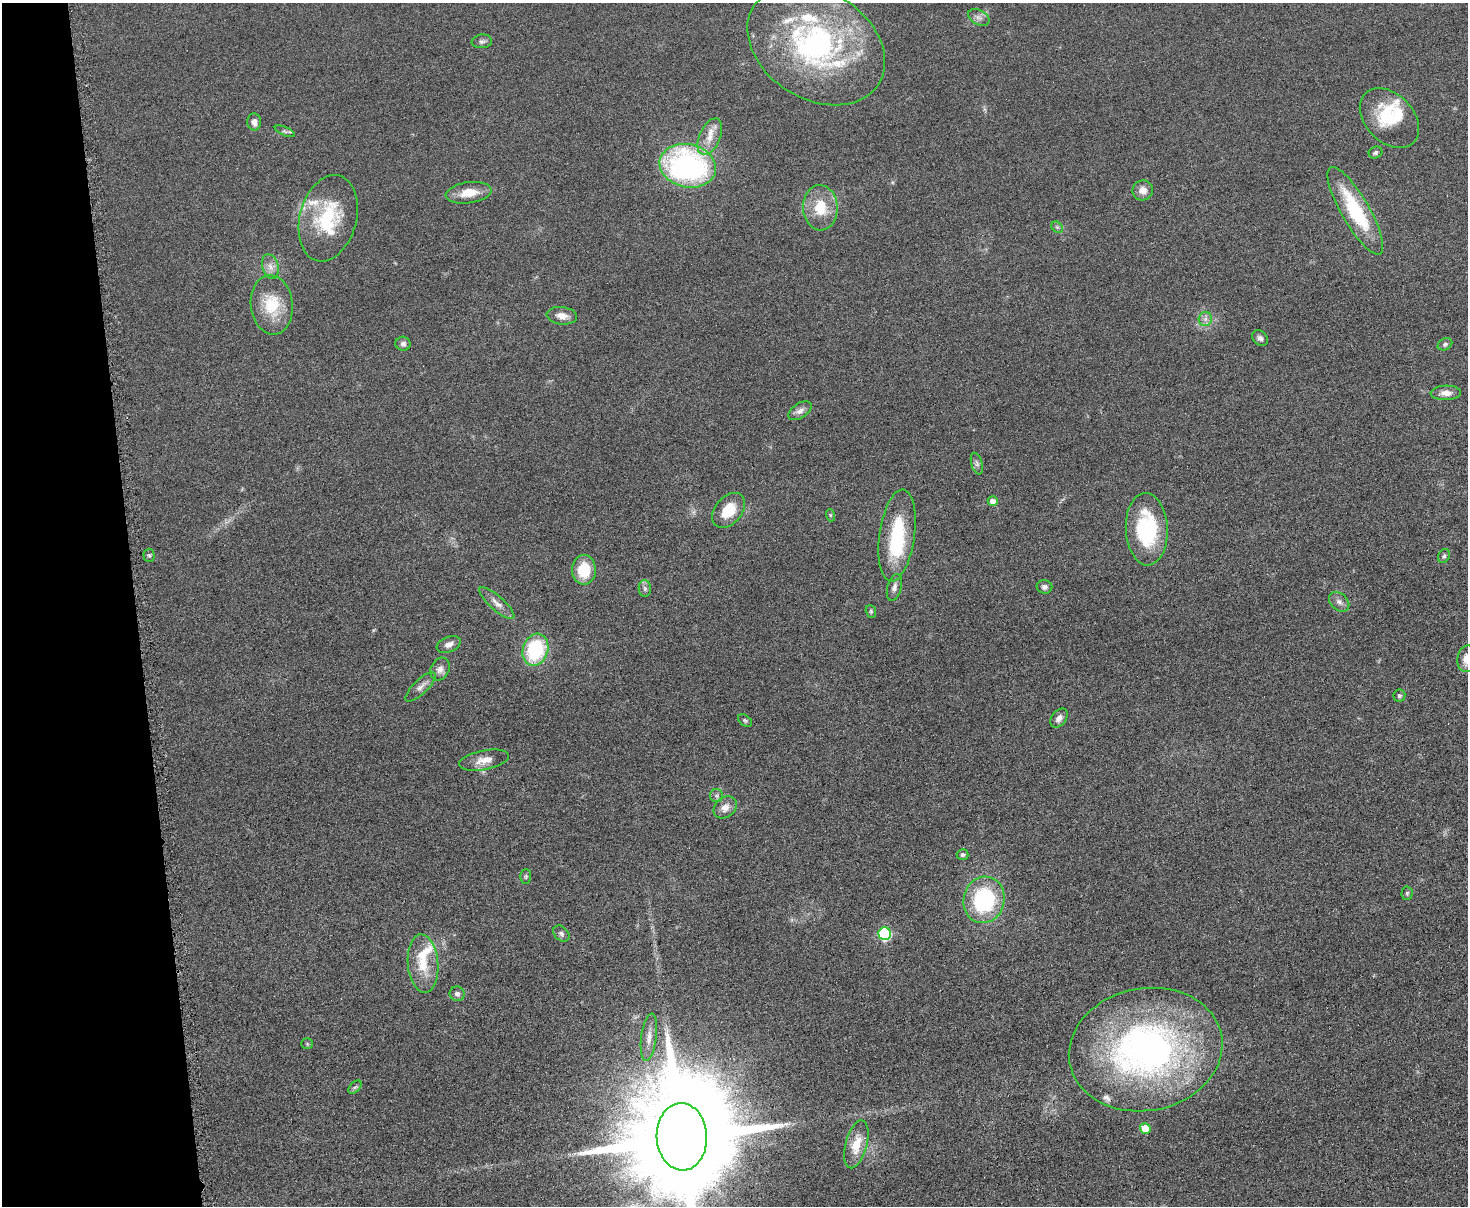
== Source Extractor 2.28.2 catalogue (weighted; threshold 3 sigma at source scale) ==
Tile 4 of 3 x 4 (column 1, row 2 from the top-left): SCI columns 145-1610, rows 2410-3613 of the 4798 x 4820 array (HDU 1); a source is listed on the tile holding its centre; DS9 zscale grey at full resolution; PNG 1470 x 1208 px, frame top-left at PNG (2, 3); each listed source drawn as its Kron ellipse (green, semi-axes under 4 px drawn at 4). Shown black and unused: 9% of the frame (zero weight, under 4 of 8 exposures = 1% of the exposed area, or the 3 px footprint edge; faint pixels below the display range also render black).
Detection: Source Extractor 2.28.2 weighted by HDU 2 'WHT'; one run over the whole footprint, this tile lists its part. Background 0.0578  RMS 0.0079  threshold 0.0323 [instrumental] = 3 sigma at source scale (4.09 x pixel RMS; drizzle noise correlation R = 1.36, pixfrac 0.8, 0.05/0.05 arcsec/px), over >= 5 px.
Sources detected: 72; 2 inside a brighter object's white glare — neither listed nor drawn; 5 inside a brighter listed object's ellipse — not listed separately; the other 65 listed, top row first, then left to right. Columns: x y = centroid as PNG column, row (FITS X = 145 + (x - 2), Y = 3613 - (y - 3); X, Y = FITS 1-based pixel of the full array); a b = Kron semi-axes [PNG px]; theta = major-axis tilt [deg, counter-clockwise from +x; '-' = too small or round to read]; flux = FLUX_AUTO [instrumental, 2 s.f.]
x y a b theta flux
979 17 11 7 -29 3.5
482 41 10 6 8 2.3
816 45 74 54 -32 190
1389 118 35 24 -46 38
254 122 8 7 - 4.2
285 131 11 4 -22 2
710 137 19 10 66 10
1375 153 7 5 26 1.8
688 166 28 21 -11 170
1143 190 10 10 - 6.4
469 193 23 10 8 13
820 208 22 17 -87 22
1355 211 50 14 -60 52
328 218 44 28 75 52
1057 227 6 5 - 1.3
270 267 12 8 -75 5.1
272 305 30 21 -84 28
562 316 15 8 -7 6.5
1205 319 7 6 - 2.7
1260 338 8 7 - 2.6
403 344 7 7 - 2.6
1445 344 8 5 29 1.7
1446 393 15 7 2 5.9
800 411 13 7 34 4.2
977 464 11 5 -75 2.3
993 501 5 4 - 4.4
729 510 20 13 49 20
830 515 6 4 -72 0.87
1147 529 36 21 -87 60
897 535 46 17 82 54
149 555 6 5 - 1.3
1444 556 7 5 66 1.6
584 570 15 12 -90 23
894 587 14 7 76 3.5
1044 587 8 6 -8 2.8
645 589 8 6 -89 2
1339 602 11 8 -43 4
497 603 22 7 -42 5.8
871 611 6 5 - 1.2
449 644 12 7 21 4
535 650 16 12 70 57
1467 659 13 10 81 8.9
440 669 12 9 64 4.5
420 687 20 7 44 4.6
1399 696 6 6 - 1.6
1059 718 10 7 52 4.3
745 720 8 5 -37 1.3
484 760 25 9 11 8.8
716 796 6 6 - 1.8
725 807 12 10 40 6.3
963 855 6 5 - 1.8
526 876 7 5 89 1.4
1407 893 6 5 - 1.3
984 900 23 20 74 75
561 934 9 6 -45 2.3
885 934 6 6 - 88
423 964 29 15 -85 22
457 994 7 7 - 2.7
649 1037 24 7 82 6.8
307 1044 5 5 - 1
1146 1050 77 61 11 320
355 1087 8 4 44 1.6
1145 1128 5 5 - 16
682 1137 34 25 -87 29000
856 1144 24 10 75 15
Isophote crosses this tile's border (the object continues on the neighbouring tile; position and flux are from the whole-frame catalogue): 2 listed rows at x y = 1467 659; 682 1137